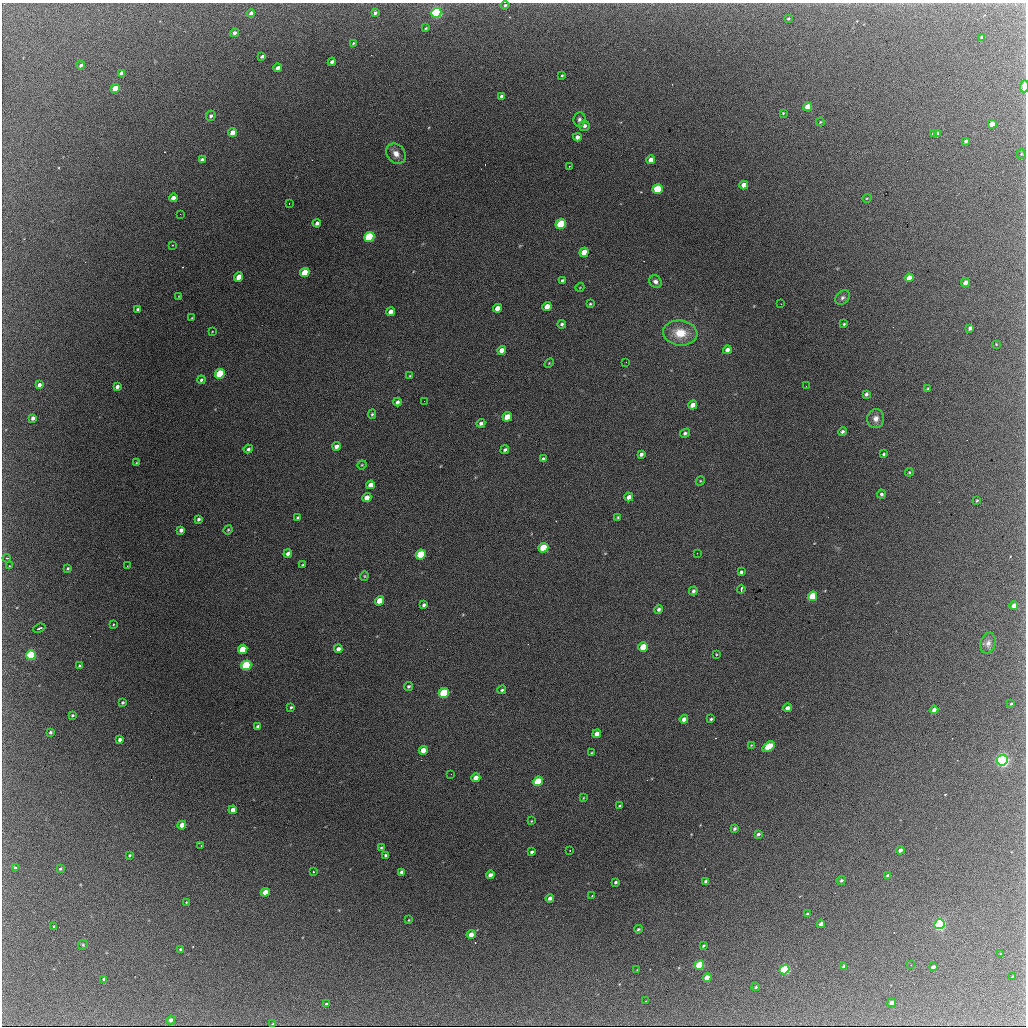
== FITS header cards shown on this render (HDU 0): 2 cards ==
NAXIS1  =                 1024 / length of data axis 1
NAXIS2  =                 1024 / length of data axis 2

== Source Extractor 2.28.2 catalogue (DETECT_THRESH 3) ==
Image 1024 x 1024 px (HDU 0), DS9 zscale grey, 1 PNG px = 1 image px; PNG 1028 x 1028 px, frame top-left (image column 1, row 1024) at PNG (2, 3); each listed source drawn as its Kron ellipse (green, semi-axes under 4 px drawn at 4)
Background 1820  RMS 31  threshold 92.1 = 3 sigma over >= 5 px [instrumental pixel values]
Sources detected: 214; all 214 listed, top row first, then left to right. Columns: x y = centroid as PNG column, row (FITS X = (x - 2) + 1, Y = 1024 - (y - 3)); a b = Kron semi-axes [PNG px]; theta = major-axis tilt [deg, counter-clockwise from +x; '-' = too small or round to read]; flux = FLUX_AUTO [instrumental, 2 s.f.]
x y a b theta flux
505 5 4 3 - 3800
251 13 4 3 - 7800
375 13 4 3 - 5400
436 13 5 4 - 350000
788 19 3 3 - 2400
426 28 3 2 - 1900
234 33 4 4 - 6300
982 37 3 3 - 4800
353 43 4 3 - 2000
262 56 4 3 - 4900
332 62 4 3 - 7800
81 65 4 3 - 5300
278 68 4 3 - 11000
121 73 4 3 - 9100
562 76 3 2 - 2200
1024 86 6 3 86 23000
115 89 5 4 - 49000
502 96 4 3 - 6000
808 107 4 4 - 39000
783 113 3 3 - 1900
211 116 5 4 - 5400
579 119 7 6 - 6400
820 122 4 4 - 1800
992 124 4 4 - 30000
584 126 5 5 - 7700
232 132 4 4 - 21000
934 133 4 3 - 7000
937 133 4 3 - 5100
577 137 4 4 - 9400
966 141 3 3 - 4700
396 154 11 8 -50 16000
1021 154 5 4 - 2400
202 160 4 4 - 7400
651 160 4 4 - 16000
569 166 2 2 - 1100
744 185 4 4 - 22000
658 189 5 4 - 73000
173 198 4 4 - 13000
867 198 4 3 - 1700
289 203 2 2 - 870
180 214 2 2 - 4100
317 223 4 3 - 6700
561 224 5 4 - 100000
369 237 5 4 - 200000
172 245 3 2 - 1800
584 252 5 4 - 38000
305 273 5 4 - 62000
239 277 5 4 - 21000
909 278 4 4 - 24000
562 281 4 3 - 4500
655 282 7 5 -44 7500
965 283 4 4 - 11000
580 287 4 3 - 1500
179 296 3 2 - 1400
842 298 8 6 45 6100
590 304 3 3 - 2200
781 304 2 2 - 1000
547 307 4 4 - 23000
497 308 4 4 - 16000
138 309 4 3 - 3000
391 312 4 4 - 15000
192 317 3 2 - 1400
562 324 4 4 - 4100
844 324 3 3 - 2200
970 328 4 3 - 7000
212 332 3 2 - 1200
680 333 17 12 -7 49000
996 344 3 2 - 1300
502 350 4 4 - 15000
727 350 5 4 - 8400
626 362 2 2 - 1600
549 363 6 3 45 1900
220 374 5 4 - 120000
410 376 4 3 - 1900
201 380 4 3 - 3000
39 385 4 3 - 7900
806 386 2 2 - 2200
117 387 4 4 - 8000
928 389 3 3 - 3100
866 394 4 3 - 6200
424 401 2 2 - 840
397 402 4 3 - 5400
693 405 4 4 - 16000
372 414 5 4 - 3000
507 417 5 4 - 44000
33 418 4 4 - 7600
876 419 9 8 - 13000
481 423 4 4 - 5600
842 432 4 4 - 4800
685 433 5 4 - 4800
336 446 4 4 - 9300
248 449 4 4 - 4400
505 450 5 4 - 3900
641 454 4 3 - 6200
884 454 4 3 - 3000
543 459 4 3 - 4500
137 462 4 3 - 1800
362 465 5 4 - 2000
909 472 4 3 - 2600
700 481 5 4 - 1900
370 485 4 4 - 14000
881 494 4 4 - 4200
629 497 4 4 - 12000
367 498 5 4 - 19000
977 500 3 2 - 1900
618 517 4 3 - 2800
298 518 3 3 - 3500
198 519 4 3 - 4100
181 530 4 4 - 7500
228 530 4 4 - 2500
543 548 5 4 - 83000
697 553 2 2 - 2700
288 554 4 4 - 7900
421 555 5 4 - 120000
7 558 4 3 - 2600
303 565 3 3 - 2300
9 566 3 3 - 1800
127 566 2 2 - 1200
68 568 4 4 - 2600
741 572 4 3 - 4100
364 576 4 4 - 2000
741 589 4 2 - 3900
693 591 4 4 - 4700
812 596 5 4 - 82000
379 601 5 4 - 30000
424 605 4 3 - 4300
1014 606 4 4 - 15000
659 609 5 4 - 4700
113 625 3 2 - 3900
39 628 6 2 23 5600
988 643 10 7 74 10000
643 647 5 4 - 64000
243 649 5 4 - 60000
338 649 4 4 - 7500
716 654 3 2 - 1400
31 655 5 4 - 180000
246 665 5 4 - 150000
80 666 3 3 - 3700
408 686 5 4 - 3500
502 690 4 4 - 3300
444 693 5 4 - 130000
123 702 3 3 - 3000
1011 704 3 3 - 2100
291 707 4 3 - 2800
787 708 4 4 - 9700
934 710 4 3 - 11000
72 715 3 3 - 2700
684 719 4 4 - 10000
711 719 3 3 - 2700
258 727 4 4 - 5300
50 732 3 3 - 3800
597 734 4 4 - 14000
120 740 4 3 - 6600
751 745 2 2 - 1400
768 747 7 4 34 62000
423 750 4 4 - 22000
592 753 3 2 - 1700
1002 760 5 5 - 630000
451 774 2 2 - 1600
476 778 4 4 - 20000
538 781 5 4 - 78000
583 798 4 2 - 1500
620 806 3 3 - 3000
233 810 4 4 - 13000
531 821 3 3 - 1600
182 825 4 4 - 19000
734 829 4 3 - 3700
758 834 4 3 - 4100
201 845 3 3 - 1600
381 848 4 4 - 2200
570 850 2 2 - 1600
900 850 4 3 - 10000
532 852 4 3 - 3800
129 855 4 4 - 2600
386 855 3 3 - 3100
15 868 4 3 - 3900
60 869 4 3 - 2600
313 872 3 2 - 1900
402 872 4 4 - 7400
490 875 4 4 - 12000
888 876 4 3 - 5400
841 880 5 3 - 3100
706 881 4 3 - 7600
616 882 3 3 - 3400
265 892 4 4 - 27000
592 896 3 2 - 2000
550 898 4 3 - 7700
186 902 3 2 - 1400
807 914 4 3 - 3200
409 920 4 2 - 1400
821 924 4 3 - 11000
939 924 5 5 - 440000
54 927 3 3 - 3400
638 929 4 3 - 2700
471 935 4 4 - 14000
83 945 5 4 - 2400
703 946 3 3 - 2400
180 949 4 3 - 2300
1001 953 3 2 - 1300
699 965 5 4 - 110000
911 965 2 2 - 880
844 966 4 3 - 7300
933 967 4 3 - 9000
637 970 3 3 - 1300
784 970 5 4 - 220000
1013 977 4 3 - 6000
707 978 4 4 - 25000
104 979 4 3 - 5700
756 987 4 3 - 2400
645 1001 2 2 - 1200
892 1003 4 3 - 13000
326 1004 3 3 - 3200
171 1020 4 4 - 7600
273 1024 3 2 - 2300
At the frame edge (FLAGS 8, measured only in part): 1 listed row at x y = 1024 86